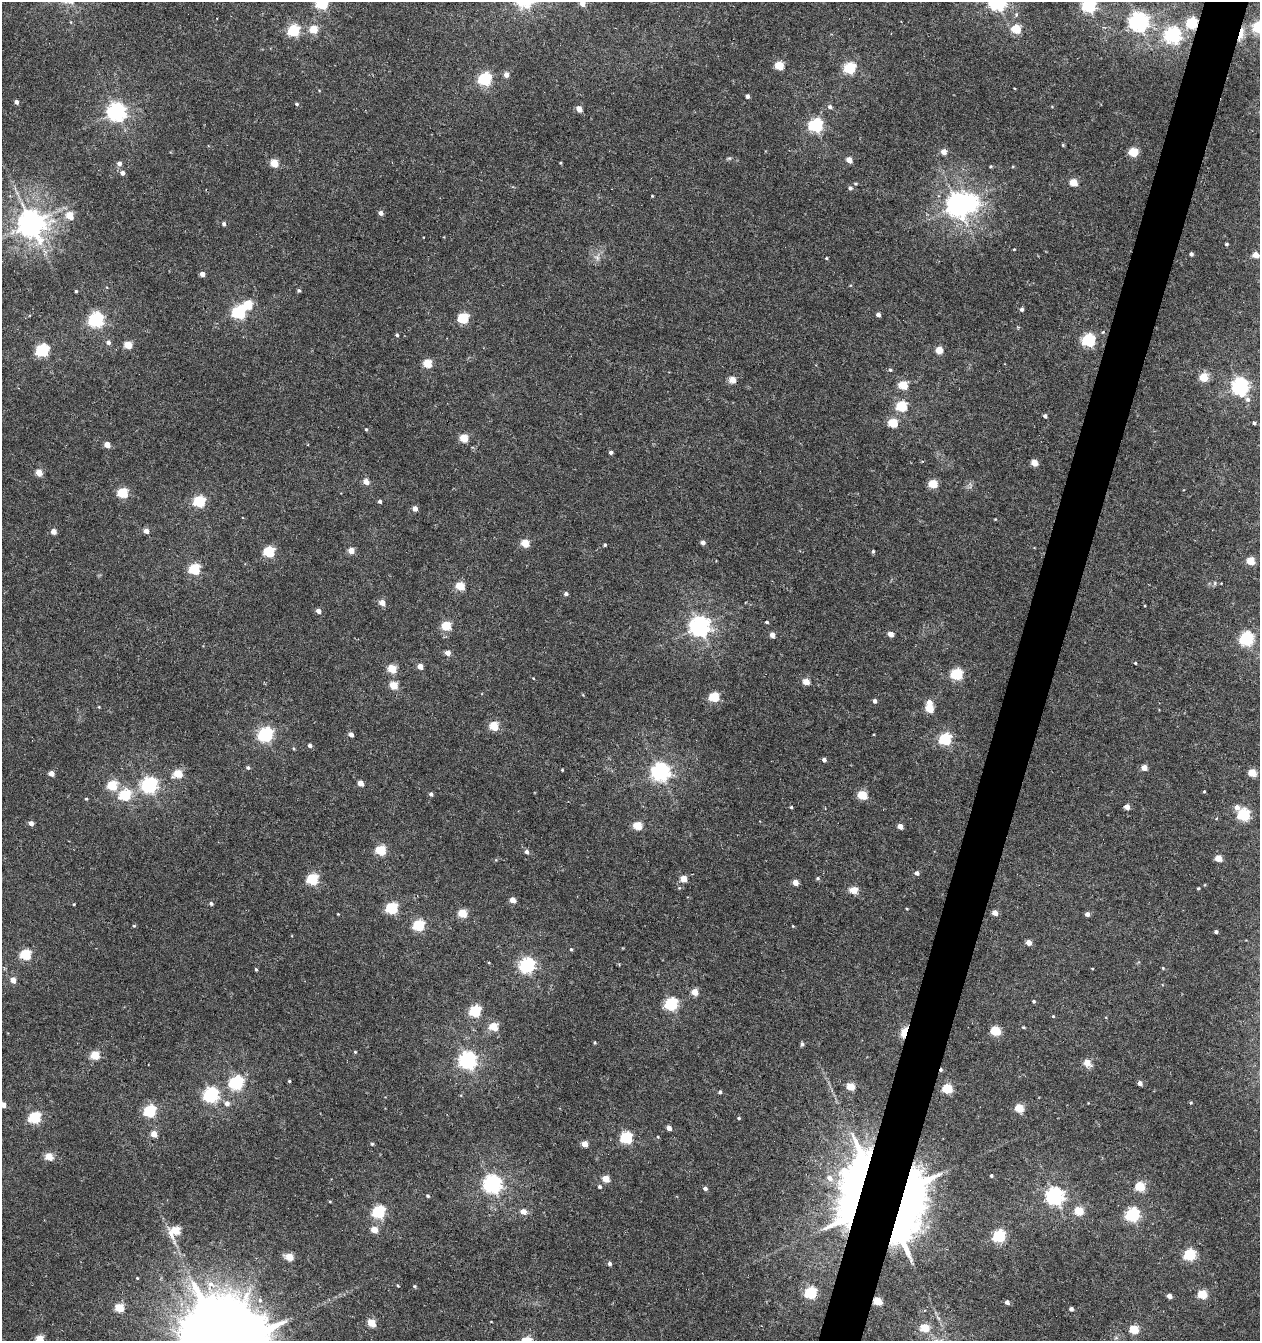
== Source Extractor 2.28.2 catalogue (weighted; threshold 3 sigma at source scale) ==
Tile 10 of 4 x 4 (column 2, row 3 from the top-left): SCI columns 1534-2791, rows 1341-2679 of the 5517 x 5361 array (HDU 1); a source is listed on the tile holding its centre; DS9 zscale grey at full resolution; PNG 1262 x 1343 px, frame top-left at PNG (2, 2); no overlay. Shown black and unused: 3% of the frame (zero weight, under 5 of 10 exposures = <1% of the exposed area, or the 3 px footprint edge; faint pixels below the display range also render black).
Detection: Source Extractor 2.28.2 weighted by HDU 2 'WHT'; one run over the whole footprint, this tile lists its part. Background 0.00246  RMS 0.0021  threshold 0.00868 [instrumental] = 3 sigma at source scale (4.09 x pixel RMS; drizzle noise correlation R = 1.36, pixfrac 0.8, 0.0396/0.0396 arcsec/px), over >= 5 px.
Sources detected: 259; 5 inside a brighter object's white glare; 2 cosmic-ray / hot-pixel residue — not listed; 1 inside a brighter listed object's ellipse — not listed separately; the other 251 listed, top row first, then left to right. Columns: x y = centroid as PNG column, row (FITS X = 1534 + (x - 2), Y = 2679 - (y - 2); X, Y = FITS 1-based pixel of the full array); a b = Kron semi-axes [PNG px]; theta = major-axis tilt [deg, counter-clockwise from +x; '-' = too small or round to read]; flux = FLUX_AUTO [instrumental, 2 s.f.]
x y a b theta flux
322 3 6 5 - 26
582 3 4 4 - 2.1
1089 6 6 6 - 38
1138 22 7 7 - 100
1192 23 6 5 - 19
1259 27 6 6 - 27
313 29 5 5 - 6
1016 29 5 5 - 8.5
293 30 6 5 - 22
1241 34 18 5 75 2.5
1172 35 7 6 - 66
779 66 5 5 - 8
849 68 6 5 - 22
506 75 5 5 - 1.4
485 79 6 6 - 35
747 96 4 4 - 0.63
16 102 4 4 - 0.68
297 104 5 4 - 0.34
830 107 6 6 - 0.61
579 109 5 4 - 2.5
116 112 7 7 - 92
816 125 6 6 - 40
1063 145 4 4 - 0.23
944 152 5 4 - 2
1133 152 5 5 - 9.5
729 159 8 4 9 0.32
849 160 5 4 - 2.2
119 163 5 5 - 0.9
274 163 5 5 - 5.5
560 163 3 3 - 0.18
991 166 5 4 - 0.24
122 173 5 5 - 0.96
1074 182 5 5 - 4.5
855 184 5 4 - 0.26
850 188 6 5 - 0.51
652 196 2 2 - 0.16
958 205 8 7 - 170
381 213 5 4 - 0.92
70 216 5 5 - 5.3
31 223 9 8 - 310
224 224 5 4 - 0.48
1226 244 4 3 - 0.29
1014 249 4 3 - 0.15
1191 254 4 3 - 0.52
1256 255 4 4 - 2.9
597 257 10 8 -87 1.1
826 258 4 3 - 0.2
202 274 4 4 - 1.4
76 291 3 3 - 0.23
299 291 5 4 - 0.34
1022 309 4 4 - 0.53
239 312 6 6 - 33
878 315 4 4 - 0.96
463 318 5 5 - 15
96 320 6 6 - 52
1103 332 4 4 - 0.21
397 335 5 4 - 0.33
1088 340 6 6 - 32
108 342 6 5 - 0.73
128 345 5 5 - 5.8
42 350 6 6 - 31
939 350 5 4 - 4.7
427 363 5 5 - 7.2
890 370 5 4 - 0.3
1203 377 5 5 - 7.9
733 380 5 4 - 3.6
903 385 5 5 - 7.1
1240 386 6 6 - 71
1248 399 7 7 - 0.79
901 406 5 5 - 17
1045 416 4 4 - 0.6
892 423 5 5 - 8.4
1254 423 4 4 - 0.44
366 429 4 4 - 0.24
464 438 5 5 - 6.1
107 445 4 4 - 2.5
611 452 5 4 - 0.45
1034 463 5 4 - 3.7
39 473 5 4 - 3.7
366 482 5 5 - 1.9
933 484 5 5 - 7.3
123 493 5 5 - 13
199 501 5 5 - 20
380 501 4 3 - 0.53
415 509 5 4 - 1.2
995 519 3 3 - 0.16
54 531 4 4 - 1.8
146 531 5 5 - 1.2
703 542 4 4 - 1
525 543 5 5 - 6.1
605 545 3 3 - 0.26
351 551 4 4 - 2.9
873 551 5 4 - 0.3
269 552 5 5 - 16
1251 561 5 5 - 6.3
194 569 5 5 - 15
1215 583 6 4 90 0.3
460 586 5 5 - 7.6
566 594 5 4 - 0.53
382 603 5 4 - 2.5
318 611 4 4 - 1.3
767 622 4 3 - 0.33
446 626 5 5 - 9.5
699 626 7 7 - 120
890 634 4 4 - 2
772 635 4 4 - 1.7
1246 639 6 6 - 39
447 653 5 4 - 1.7
1135 663 3 3 - 0.21
420 666 4 4 - 2.2
392 669 5 5 - 7.6
956 674 6 5 - 20
533 678 4 3 - 0.14
806 682 5 4 - 3.1
393 685 5 5 - 5.3
714 697 5 5 - 11
875 701 4 4 - 0.69
929 703 5 5 - 1.8
99 707 4 3 - 0.16
929 708 5 5 - 5.1
494 726 5 5 - 7.9
265 734 6 6 - 48
351 734 4 4 - 1
945 739 5 5 - 25
310 745 5 4 - 0.53
824 760 4 4 - 0.67
248 768 5 5 - 0.4
1144 768 4 4 - 2.4
562 770 3 3 - 0.17
660 771 7 7 - 91
51 773 4 4 - 1.7
1252 773 5 5 - 6.1
178 774 5 5 - 6.3
360 783 4 4 - 2.5
112 785 5 5 - 11
149 785 7 6 - 57
1204 791 4 3 - 0.21
431 794 4 4 - 0.52
125 795 6 5 - 17
862 795 5 5 - 9.4
86 799 4 4 - 0.22
791 807 3 3 - 0.26
1127 807 4 4 - 1.6
1237 807 6 5 - 1.3
1243 815 6 6 - 25
31 823 4 4 - 1.1
638 826 5 5 - 7
900 826 4 4 - 1.9
380 850 5 5 - 11
526 852 5 5 - 0.69
1218 858 5 5 - 3.1
917 873 5 4 - 0.79
818 878 5 5 - 0.31
312 879 5 5 - 18
683 879 5 4 - 3.4
795 882 4 4 - 2.4
1198 888 4 3 - 0.23
854 890 5 4 - 4.7
513 900 4 4 - 2.5
211 903 5 4 - 0.49
74 904 3 3 - 0.16
392 908 6 5 - 21
907 909 4 3 - 0.16
463 913 5 5 - 7.9
995 913 4 4 - 1.9
338 914 3 2 - 0.15
1087 914 4 4 - 0.9
419 925 5 5 - 18
134 926 4 4 - 0.24
793 926 4 3 - 0.15
1216 932 4 3 - 0.47
1029 942 4 4 - 2
571 949 4 4 - 0.25
25 955 5 5 - 13
489 963 4 3 - 0.16
527 965 6 6 - 55
1092 968 4 2 - 0.13
1163 968 4 4 - 0.23
256 969 4 3 - 0.23
13 980 5 4 - 1.9
695 992 5 4 - 3.3
1034 1001 4 4 - 0.32
671 1004 6 6 - 23
475 1011 5 5 - 21
1053 1016 4 4 - 0.23
494 1027 5 5 - 6.9
1023 1027 5 4 - 0.25
995 1031 5 5 - 12
904 1032 10 5 73 5.9
595 1043 4 3 - 0.2
802 1044 6 4 -90 0.4
355 1052 4 3 - 0.2
95 1055 5 5 - 7.6
468 1060 7 7 - 76
1087 1063 5 4 - 3.9
289 1081 4 4 - 0.24
236 1082 6 6 - 40
1140 1083 4 4 - 1.2
851 1086 5 4 - 5.3
947 1089 5 5 - 13
720 1092 4 4 - 0.39
211 1095 6 6 - 47
227 1103 7 6 - 0.9
1191 1103 5 4 - 0.24
3 1105 4 4 - 1.8
1019 1108 5 5 - 7.6
150 1111 6 6 - 23
35 1117 6 5 - 19
739 1118 4 3 - 0.26
669 1128 4 4 - 1.3
154 1134 5 4 - 2.9
626 1138 6 6 - 21
372 1144 4 4 - 0.27
584 1144 4 4 - 2.8
49 1157 5 5 - 5.3
991 1176 3 3 - 0.32
606 1179 5 4 - 4.1
492 1184 7 7 - 93
600 1186 5 4 - 0.42
1140 1187 5 5 - 9.5
705 1188 4 4 - 0.7
428 1196 4 4 - 0.33
1054 1196 7 6 - 82
330 1201 5 3 - 0.18
903 1204 68 41 74 91
852 1207 107 38 84 77
523 1211 5 5 - 1.9
1079 1211 5 5 - 7.6
379 1212 6 6 - 29
1132 1214 6 6 - 39
374 1230 5 4 - 3.7
175 1231 8 6 55 7.1
999 1236 6 5 - 26
1189 1255 6 5 - 20
289 1257 5 4 - 5.1
609 1263 5 4 - 0.52
137 1278 3 3 - 0.16
398 1285 3 3 - 0.23
414 1286 4 4 - 0.28
811 1293 6 5 - 23
1202 1294 5 5 - 8.8
1169 1296 4 4 - 1.4
260 1300 6 5 - 0.5
878 1301 5 5 - 6.2
1007 1302 4 4 - 0.76
119 1307 5 5 - 7.4
1071 1309 4 4 - 0.67
372 1323 5 4 - 6.4
925 1328 5 5 - 6.7
1134 1329 5 5 - 9
40 1339 5 5 - 5.2
Overlapping masked pixels (flux is a lower limit): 6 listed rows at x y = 1192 23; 1241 34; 904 1032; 903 1204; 852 1207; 878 1301
Isophote crosses this tile's border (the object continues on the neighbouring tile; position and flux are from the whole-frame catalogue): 6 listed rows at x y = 322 3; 582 3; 1089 6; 1259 27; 3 1105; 40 1339